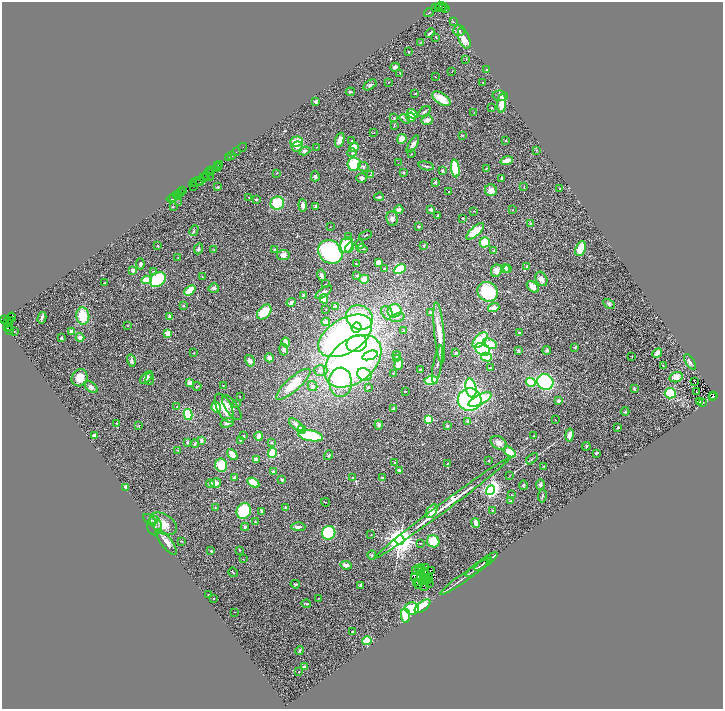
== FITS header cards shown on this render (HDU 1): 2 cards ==
NAXIS1  =                 1441
NAXIS2  =                 1414

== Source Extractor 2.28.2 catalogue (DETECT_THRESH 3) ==
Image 1441 x 1414 px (HDU 1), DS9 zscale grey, zoomed out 1/2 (1 PNG px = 2 x 2 image px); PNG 725 x 711 px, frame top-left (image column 1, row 1414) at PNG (2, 2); each listed source drawn as its Kron ellipse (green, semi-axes under 4 px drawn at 4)
Background 1.18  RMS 0.07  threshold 0.21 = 3 sigma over >= 5 px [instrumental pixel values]
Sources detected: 427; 47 cannot appear on this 1/2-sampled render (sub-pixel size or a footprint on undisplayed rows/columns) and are neither listed nor drawn; the other 380 listed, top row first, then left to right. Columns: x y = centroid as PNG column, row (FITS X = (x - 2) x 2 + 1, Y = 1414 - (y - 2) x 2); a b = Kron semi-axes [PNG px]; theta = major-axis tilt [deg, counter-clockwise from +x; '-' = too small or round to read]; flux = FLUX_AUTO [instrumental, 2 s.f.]
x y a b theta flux
436 7 2 1 - 8.1
441 7 5 3 - 570
443 7 2 1 - 45
439 8 3 1 - 300
445 9 3 2 - 85
429 13 5 2 - 8
453 21 3 2 - 7.7
459 31 6 5 - 30
430 33 5 2 - 25
436 37 3 2 - 8.9
464 38 11 5 -69 180
421 43 3 2 - 7.4
408 52 3 3 - 7.8
466 59 3 2 - 4.8
395 67 5 3 - 30
487 70 3 2 - 8.5
452 72 2 2 - 5
400 73 3 1 - 4.4
435 77 2 1 - 7.7
389 82 2 2 - 5.6
483 82 2 1 - 4.6
370 85 7 4 33 30
350 92 4 2 - 26
415 94 2 2 - 8.2
500 96 7 5 -7 39
441 99 10 5 -33 240
316 101 4 2 - 16
502 104 9 4 85 210
491 107 2 2 - 19
424 112 7 3 35 19
474 112 3 2 - 5.1
412 114 6 4 -37 240
411 117 5 4 - 88
394 118 4 3 - 14
405 119 6 3 -33 25
427 120 5 5 - 53
394 125 4 3 - 11
374 133 2 2 - 4
462 135 3 2 - 9.7
402 139 5 4 - 110
340 140 7 4 71 96
506 140 3 2 - 5.8
352 141 2 2 - 4.9
297 142 6 5 - 210
413 144 10 4 59 51
243 147 4 2 - 14
297 147 5 5 - 46
317 147 3 2 - 5.4
354 147 5 4 - 150
536 150 3 2 - 6.9
305 151 6 4 17 27
236 152 2 1 - 5
352 153 5 4 - 24
411 154 3 2 - 5.5
231 156 2 1 - 14
228 158 2 1 - 34
507 161 6 3 15 110
398 163 2 1 - 3.3
220 164 3 1 - 25
354 164 6 6 - 440
218 166 2 1 - 39
426 166 8 2 -13 20
363 167 5 4 - 24
217 168 2 1 - 22
455 168 9 4 -83 410
487 168 3 2 - 6.7
210 171 5 1 - 45
442 171 4 3 - 13
209 173 2 1 - 18
277 173 2 2 - 4
403 173 3 3 - 9.8
370 175 2 2 - 5.5
208 176 6 3 -22 190
315 176 5 3 - 22
206 177 3 1 - 170
204 178 4 2 - 77
362 178 5 5 - 31
502 178 2 2 - 27
200 181 4 1 - 120
197 182 8 2 15 190
435 182 4 3 - 18
194 183 2 1 - 18
194 186 3 1 - 13
217 187 3 3 - 11
524 187 3 1 - 5
560 189 2 2 - 10
491 190 6 5 - 87
183 191 3 2 - 47
448 191 2 2 - 4.4
180 193 2 1 - 40
178 194 2 1 - 53
176 196 3 1 - 32
173 197 2 1 - 62
249 197 3 1 - 3.9
379 197 5 2 - 23
171 199 4 3 - 250
256 200 4 3 - 11
179 203 2 1 - 4.3
277 203 7 6 - 460
303 205 6 3 -83 53
316 206 2 2 - 58
173 207 3 2 - 6.2
399 210 4 3 - 79
431 210 3 3 - 30
513 210 2 2 - 4.9
474 211 2 2 - 5
437 215 3 3 - 10
392 219 7 6 - 51
463 219 3 2 - 6.3
531 223 3 3 - 12
330 227 2 1 - 5.9
418 227 3 3 - 11
194 231 6 3 61 16
475 231 11 4 42 260
366 235 6 2 22 11
349 236 4 3 - 12
485 242 5 5 - 280
360 244 4 4 - 30
346 245 8 6 56 360
158 246 3 2 - 7.3
424 246 4 3 - 12
350 248 5 3 - 200
199 249 6 4 66 25
214 249 3 2 - 7.8
362 249 5 2 - 14
580 249 8 5 69 190
275 250 3 3 - 19
494 250 3 2 - 11
330 252 13 11 -43 1200
283 255 6 5 - 68
178 258 2 2 - 6
378 262 3 3 - 98
140 264 5 4 - 23
356 264 2 2 - 7.6
527 266 3 3 - 13
506 268 4 3 - 40
508 268 2 2 - 91
385 269 4 3 - 13
400 269 6 4 27 360
133 270 2 2 - 140
154 271 4 3 - 12
496 271 6 5 - 96
322 275 6 3 -75 44
357 276 4 3 - 15
202 277 3 2 - 5.6
158 279 8 6 40 550
364 279 5 4 - 100
541 279 7 5 -62 57
146 280 5 3 - 200
105 283 3 2 - 7.6
326 284 2 1 - 3.7
533 287 7 4 -41 68
214 288 5 4 - 29
190 290 6 3 41 340
324 292 9 3 36 45
488 292 11 9 -37 740
303 296 2 2 - 120
324 299 5 3 - 130
291 302 4 3 - 48
609 304 6 4 -28 22
183 306 4 3 - 9.9
335 306 3 2 - 50
494 308 6 3 17 120
326 309 2 2 - 4.9
394 311 7 6 - 260
264 312 8 5 48 300
430 312 4 3 - 20
387 313 7 5 -66 46
83 316 8 6 -84 320
169 316 4 3 - 17
12 317 4 1 - 45
359 317 14 12 -28 700
397 317 7 3 16 32
42 318 6 2 76 23
4 320 2 2 - 81
11 320 4 2 - 200
7 322 4 2 - 250
326 322 4 3 - 83
9 324 3 1 - 120
127 325 2 2 - 4.2
9 326 3 2 - 110
8 328 3 2 - 45
357 328 5 5 - 200
9 331 2 1 - 28
14 331 2 2 - 3.7
71 331 3 3 - 60
403 331 4 4 - 12
168 333 4 4 - 120
439 333 31 5 -85 200
520 333 3 2 - 12
345 336 30 17 32 3600
80 337 4 4 - 49
61 338 3 2 - 16
480 340 9 5 47 360
286 343 5 3 - 130
357 344 10 8 20 430
490 344 7 4 -25 170
575 347 4 3 - 12
483 349 8 5 -30 840
284 350 6 4 -80 38
518 350 4 3 - 12
547 350 4 4 - 24
194 353 2 2 - 5.6
456 353 4 3 - 17
657 353 5 3 - 120
370 355 8 4 20 640
397 356 4 2 - 10
486 357 5 3 - 310
632 357 2 2 - 13
269 358 5 4 - 71
396 358 3 3 - 13
131 361 6 3 -75 31
250 361 6 4 -58 40
353 361 32 21 39 4400
690 362 9 4 -57 39
398 364 6 3 72 75
437 364 19 3 80 49
663 366 3 2 - 7.3
490 368 3 2 - 11
321 370 7 5 -2 54
420 370 3 2 - 11
393 374 3 1 - 8.6
364 375 7 6 - 390
146 377 8 4 45 45
676 377 7 5 15 110
80 378 9 7 58 150
150 379 6 2 82 13
431 380 7 4 7 350
695 381 3 1 - 5.4
341 382 14 11 -89 480
531 382 5 4 - 310
545 382 8 7 - 1000
190 383 4 3 - 55
293 384 22 6 41 260
223 385 3 2 - 5
197 386 4 2 - 7.4
312 386 5 4 - 33
91 387 7 4 -38 42
368 387 2 2 - 26
471 388 9 5 -77 970
634 389 4 2 - 13
405 391 2 1 - 6.4
696 392 3 1 - 92
670 393 5 5 - 300
714 396 2 1 - 85
240 397 2 2 - 6.9
713 397 3 2 - 290
470 400 12 11 - 1800
480 400 12 5 27 630
559 401 4 3 - 26
700 402 2 1 - 7
702 402 4 3 - 8.8
237 404 3 3 - 7.8
177 406 2 2 - 9.5
216 407 5 4 - 170
232 407 15 6 -56 60
224 408 15 7 -64 240
393 408 4 3 - 14
625 411 4 3 - 13
188 414 5 4 - 400
428 419 3 3 - 710
555 419 2 1 - 12
467 421 3 3 - 18
116 423 3 2 - 7
227 423 7 4 18 34
296 425 8 4 -38 53
379 425 4 3 - 32
139 426 2 1 - 3.3
447 426 4 3 - 18
618 427 3 2 - 16
301 430 4 4 - 210
94 435 2 2 - 150
569 435 6 3 80 69
243 436 2 2 - 11
259 436 4 2 - 110
311 436 13 5 -10 600
534 436 2 1 - 4
201 440 3 3 - 25
240 441 3 2 - 12
188 442 4 3 - 14
272 443 3 2 - 6.8
499 443 9 6 -30 70
195 444 4 3 - 19
586 446 4 3 - 13
177 450 3 2 - 7.4
510 452 7 4 -37 200
272 453 5 3 - 290
596 453 3 2 - 25
232 455 6 3 -49 120
329 455 5 3 - 17
256 459 4 3 - 53
532 459 7 1 42 13
488 461 3 2 - 5.5
394 463 2 2 - 7.3
448 464 2 2 - 17
221 465 6 6 - 290
544 466 3 3 - 8.8
399 470 3 2 - 32
274 471 3 2 - 26
509 476 3 1 - 4.7
235 478 4 3 - 26
353 478 3 2 - 11
382 478 3 2 - 12
282 480 3 2 - 18
216 483 5 4 - 61
253 483 6 4 -31 290
210 484 4 3 - 74
523 485 5 3 - 12
540 485 5 4 - 31
126 487 3 3 - 43
490 490 5 3 - 4700
512 495 2 1 - 3.9
542 496 6 3 81 15
510 501 3 3 - 8.5
326 502 4 1 - 5.6
285 507 3 3 - 10
215 508 2 2 - 6.8
442 508 84 4 37 490
492 510 3 2 - 7
244 511 8 7 - 540
262 511 4 2 - 26
432 511 7 4 57 86
150 520 8 4 -41 43
154 520 4 4 - 24
255 522 3 2 - 12
476 523 5 3 - 94
163 524 15 9 -32 170
154 526 9 7 -90 58
245 527 4 4 - 22
298 527 7 3 0 33
329 533 7 6 - 690
371 534 2 2 - 5.4
400 540 4 4 - 21000
182 541 3 2 - 8.7
433 541 6 6 - 280
166 542 15 5 -53 95
420 543 3 2 - 6.3
239 550 3 2 - 6.9
211 551 3 3 - 11
372 555 4 3 - 15
243 559 2 2 - 5.5
486 561 14 2 36 34
346 565 6 4 -9 52
421 567 3 2 - 9.9
426 568 3 1 - 9.6
477 568 13 2 36 28
419 569 3 3 - 5.6
415 570 2 1 - 8.2
431 570 2 1 - 4.4
422 571 2 2 - 2.4
425 571 3 1 - 3.1
233 572 5 2 - 12
425 574 2 1 - 1.3
466 576 31 2 36 83
415 577 2 1 - 2.4
423 577 2 1 - 3.8
429 578 2 1 - 0.073
420 579 3 1 - 2.2
425 579 2 1 - 6.3
424 581 2 1 - 4.2
428 581 2 1 - 5.5
416 582 3 1 - 5.3
295 584 5 2 - 19
419 584 3 2 - 8.4
429 584 3 1 - 6.7
361 585 3 2 - 28
424 586 2 1 - 4.1
208 595 2 2 - 6.8
213 598 2 2 - 5.1
318 599 2 2 - 7.9
306 604 4 2 - 13
423 606 9 4 37 420
412 609 7 6 - 330
235 612 2 1 - 4.2
405 615 7 4 -81 330
353 632 2 2 - 16
367 641 5 4 - 220
300 650 5 2 - 17
304 667 4 3 - 28
299 672 2 1 - 4.8
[47 sub-pixel or undisplayed-footprint detections neither listed nor drawn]